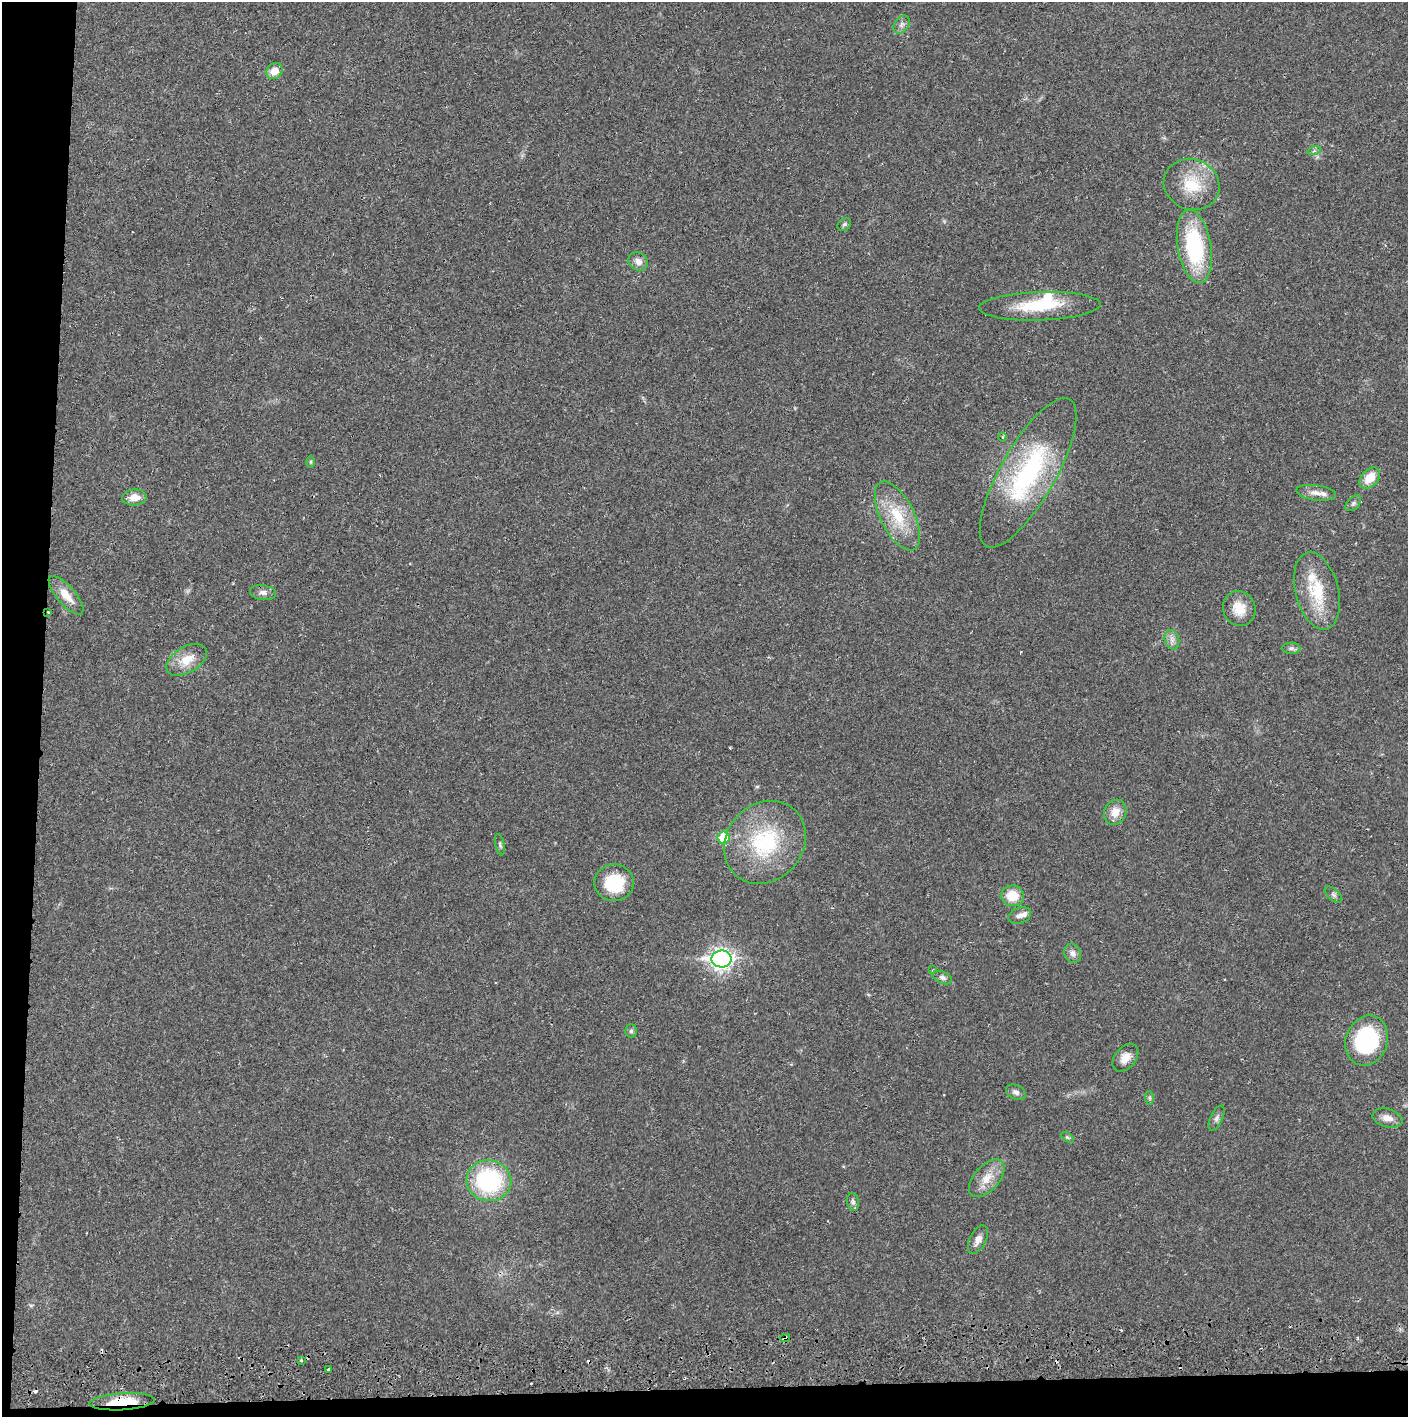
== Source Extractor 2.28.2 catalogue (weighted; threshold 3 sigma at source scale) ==
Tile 7 of 3 x 3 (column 1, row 3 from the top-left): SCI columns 4-1409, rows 56-1470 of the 4229 x 4358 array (HDU 1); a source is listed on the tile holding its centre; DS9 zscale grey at full resolution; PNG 1410 x 1419 px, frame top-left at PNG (2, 2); each listed source drawn as its Kron ellipse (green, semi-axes under 4 px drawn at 4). Shown black and unused: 5% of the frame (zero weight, under 2 of 3 exposures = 3% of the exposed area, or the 3 px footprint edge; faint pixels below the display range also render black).
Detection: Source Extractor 2.28.2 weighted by HDU 2 'WHT'; one run over the whole footprint, this tile lists its part. Background 0.0217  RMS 0.0035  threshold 0.0158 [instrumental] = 3 sigma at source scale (4.5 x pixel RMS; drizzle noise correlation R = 1.50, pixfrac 1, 0.05/0.05 arcsec/px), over >= 5 px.
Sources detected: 63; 1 inside a brighter object's white glare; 7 cosmic-ray / hot-pixel residue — neither listed nor drawn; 3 inside a brighter listed object's ellipse — not listed separately; the other 52 listed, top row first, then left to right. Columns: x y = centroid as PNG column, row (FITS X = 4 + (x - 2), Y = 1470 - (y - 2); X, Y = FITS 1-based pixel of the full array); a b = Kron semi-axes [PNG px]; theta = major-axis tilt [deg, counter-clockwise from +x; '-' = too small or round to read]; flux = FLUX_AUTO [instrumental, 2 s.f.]
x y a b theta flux
902 24 10 7 53 1.5
274 71 8 7 - 4
1314 151 7 4 18 0.68
1192 184 28 25 -23 14
844 224 7 6 - 0.77
1194 246 37 16 -80 34
638 261 10 8 -33 2.3
1040 306 61 14 2 18
1003 437 4 3 - 0.34
311 462 6 4 90 0.44
1028 473 85 27 60 52
1370 478 12 8 48 6.2
1316 493 20 7 -8 2.7
134 497 12 8 2 3.9
1353 503 9 6 46 0.95
897 516 37 17 -63 14
1317 591 40 21 -76 16
263 592 13 7 -9 1.7
66 595 24 9 -49 5.4
1239 609 18 16 -65 6.1
48 612 3 3 - 0.37
1172 640 10 7 -74 1.8
1291 648 9 5 -2 1
187 660 22 13 31 6.7
1115 812 13 11 62 4.3
723 837 6 6 - 11
765 842 44 38 48 32
500 845 11 4 -77 0.79
614 883 20 18 -1 16
1333 895 10 5 -41 0.92
1012 896 11 10 - 7
1020 916 12 8 19 1.7
1073 953 10 8 -72 1.8
721 959 10 8 -1 180
933 970 3 2 - 0.31
942 978 10 6 -23 1.1
631 1031 6 6 - 0.83
1367 1041 25 21 70 35
1125 1058 16 10 50 3.9
1016 1092 10 7 -27 1.3
1150 1098 7 4 -89 0.62
1217 1118 13 6 64 1.3
1387 1118 15 9 -14 3.2
1067 1137 7 4 -31 0.59
987 1178 22 12 48 6
489 1181 22 20 -6 39
853 1202 9 6 -80 1
978 1240 15 8 63 2.5
785 1338 5 4 - 1.9
301 1360 3 3 - 0.69
328 1370 3 3 - 1.2
122 1402 33 8 4 11
Overlapping masked pixels (flux is a lower limit): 3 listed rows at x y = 48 612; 785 1338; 122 1402